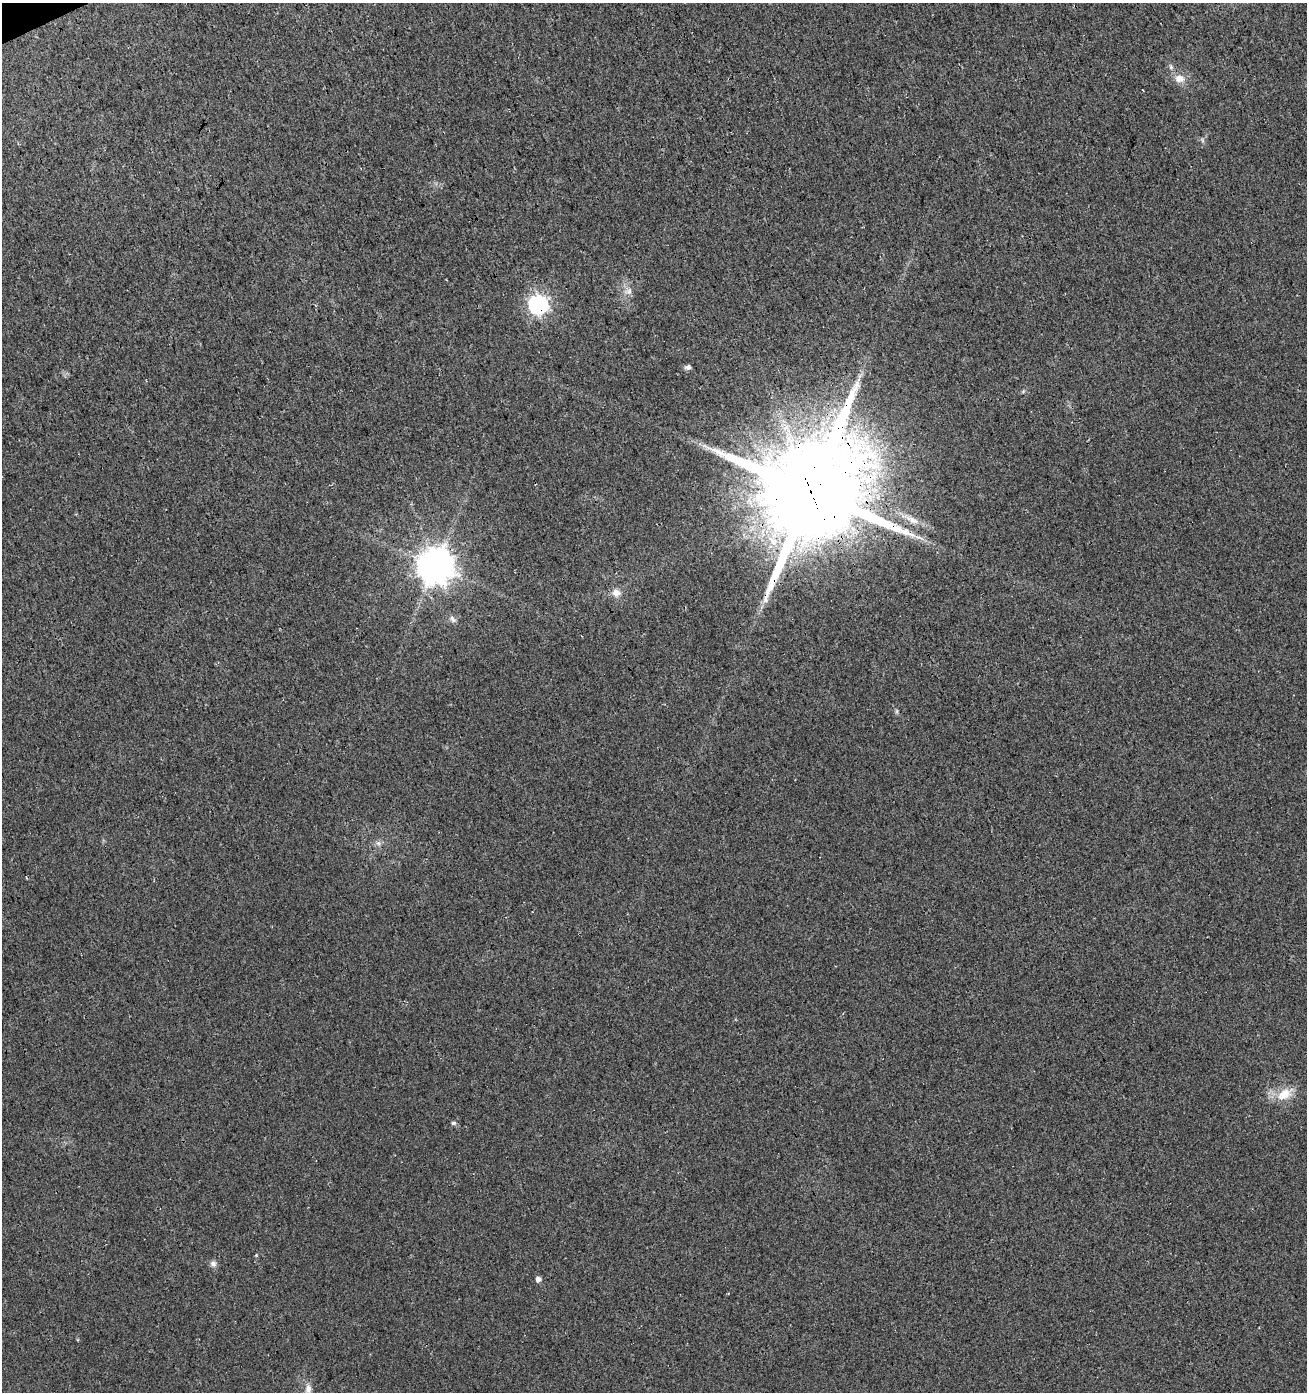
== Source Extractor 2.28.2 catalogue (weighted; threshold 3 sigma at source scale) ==
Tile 11 of 4 x 4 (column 3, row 3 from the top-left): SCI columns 2777-4081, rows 1445-2834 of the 5495 x 5671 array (HDU 1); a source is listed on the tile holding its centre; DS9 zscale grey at full resolution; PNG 1309 x 1394 px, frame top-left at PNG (2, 3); no overlay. Shown black and unused: <1% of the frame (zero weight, under 3 of 4 exposures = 5% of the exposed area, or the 3 px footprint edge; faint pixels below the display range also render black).
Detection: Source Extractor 2.28.2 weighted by HDU 2 'WHT'; one run over the whole footprint, this tile lists its part. Background 0.0153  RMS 0.0066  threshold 0.0296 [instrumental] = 3 sigma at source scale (4.5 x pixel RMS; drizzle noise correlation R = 1.50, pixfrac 1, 0.0396/0.0396 arcsec/px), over >= 5 px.
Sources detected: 19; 1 cosmic-ray / hot-pixel residue — not listed; the other 18 listed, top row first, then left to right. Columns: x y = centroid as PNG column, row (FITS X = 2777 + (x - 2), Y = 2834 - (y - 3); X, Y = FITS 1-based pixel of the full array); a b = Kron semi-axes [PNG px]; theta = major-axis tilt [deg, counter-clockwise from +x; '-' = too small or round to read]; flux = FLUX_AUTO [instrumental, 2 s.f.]
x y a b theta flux
1171 67 6 5 - 1.3
1179 78 13 10 -11 6.3
1202 140 7 4 -71 1
628 291 12 8 31 3.9
538 305 8 7 - 270
688 367 8 6 15 1.9
811 491 31 28 58 14000
912 520 26 7 -27 8.4
436 566 10 10 - 1500
616 593 11 10 - 5.1
452 619 11 5 -58 2.3
897 711 6 4 72 0.96
378 843 6 6 - 1.9
1284 1094 20 14 27 13
453 1123 7 5 1 1.3
213 1263 9 8 - 2.7
538 1279 5 5 - 3.4
308 1389 15 8 83 4.6
Overlapping masked pixels (flux is a lower limit): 4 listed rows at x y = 538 305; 811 491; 912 520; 436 566
Isophote crosses this tile's border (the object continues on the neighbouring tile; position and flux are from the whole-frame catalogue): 1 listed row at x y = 308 1389
Unlisted compact peaks at least as high as the median listed source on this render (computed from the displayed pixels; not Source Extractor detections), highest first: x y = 256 1255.